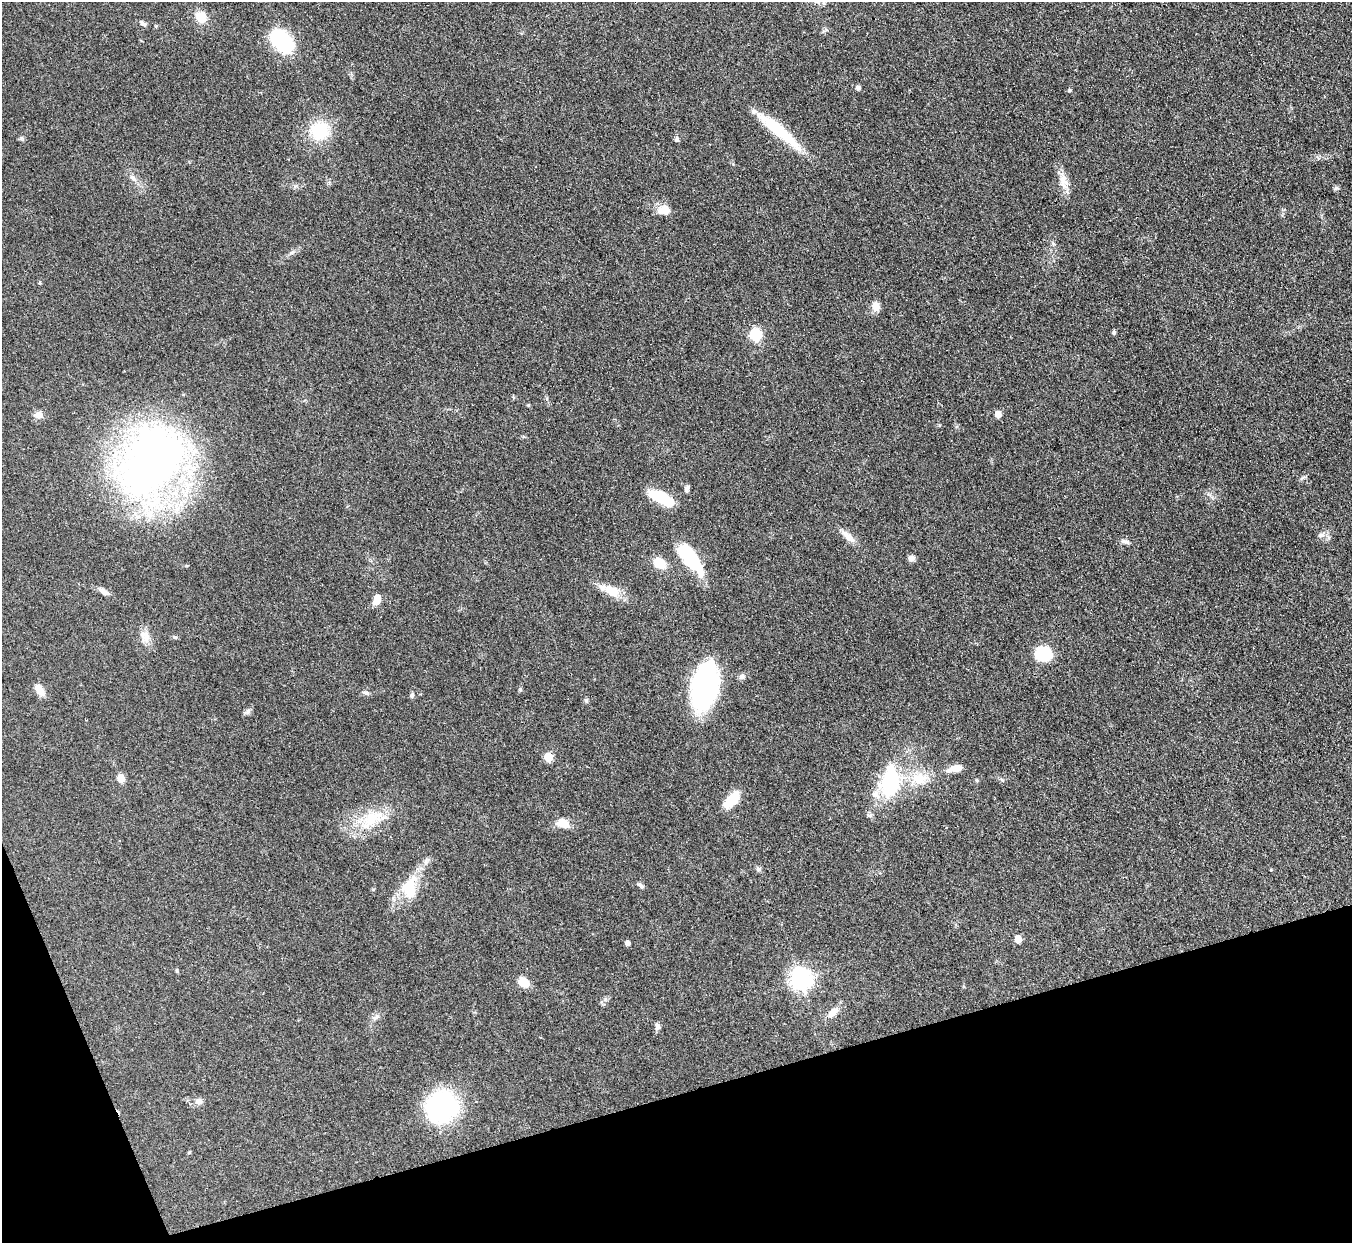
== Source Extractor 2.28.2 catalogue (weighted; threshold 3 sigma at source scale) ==
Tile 14 of 4 x 4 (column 2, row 4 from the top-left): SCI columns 1354-2703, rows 276-1516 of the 5406 x 5391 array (HDU 1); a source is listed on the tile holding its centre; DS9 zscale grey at full resolution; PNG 1354 x 1245 px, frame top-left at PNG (2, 2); no overlay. Shown black and unused: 14% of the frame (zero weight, under 3 of 4 exposures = <1% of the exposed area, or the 3 px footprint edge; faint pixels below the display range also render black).
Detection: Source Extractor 2.28.2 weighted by HDU 2 'WHT'; one run over the whole footprint, this tile lists its part. Background 0.0857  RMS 0.0062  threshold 0.0278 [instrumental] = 3 sigma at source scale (4.5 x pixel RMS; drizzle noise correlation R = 1.50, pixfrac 1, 0.05/0.05 arcsec/px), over >= 5 px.
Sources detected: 64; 1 inside a brighter listed object's ellipse — not listed separately; the other 63 listed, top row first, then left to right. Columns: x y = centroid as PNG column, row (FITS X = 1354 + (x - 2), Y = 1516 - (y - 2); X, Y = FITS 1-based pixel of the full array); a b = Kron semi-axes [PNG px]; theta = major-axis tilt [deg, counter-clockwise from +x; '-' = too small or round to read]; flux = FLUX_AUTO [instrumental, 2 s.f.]
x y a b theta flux
201 17 14 11 -46 9
143 23 9 5 -31 1.8
282 41 21 14 -47 50
858 88 5 5 - 2.2
1069 90 5 3 - 0.62
319 131 19 18 - 27
779 131 62 12 -40 30
676 140 7 6 - 1.3
133 178 13 6 -45 3
1063 181 26 9 -76 7.4
1336 188 8 5 24 1.1
664 210 16 11 9 7
875 306 12 9 -85 4.5
1114 333 5 4 - 1.3
755 335 6 6 - 55
998 414 5 5 - 7.7
38 415 11 9 -15 3.5
152 462 70 50 50 400
687 489 9 5 84 1.8
661 498 23 9 -28 31
1321 535 10 6 21 2.2
848 537 23 8 -43 5.6
1125 542 12 6 -11 2.2
690 558 32 12 -52 43
912 558 8 7 - 2.3
660 563 15 11 -33 10
612 591 22 12 -35 11
104 592 15 6 -33 3
377 599 10 7 70 6.3
145 636 17 11 -73 5.7
175 637 6 4 -39 0.9
1043 654 17 15 -12 21
742 676 8 6 58 1.7
704 686 39 21 80 130
39 690 14 7 -54 6.7
366 693 9 5 -18 1.4
412 695 7 5 73 1.3
586 700 6 5 - 0.99
248 711 9 7 56 1.8
548 757 5 5 - 18
955 768 15 7 12 7.5
121 778 5 5 - 14
919 778 25 17 -1 17
977 780 5 4 - 0.81
890 781 46 25 82 45
732 800 18 9 49 17
372 818 28 16 27 22
563 823 16 9 -17 7.4
426 862 8 6 71 2
758 869 7 6 - 1.5
641 886 10 4 -39 1.5
409 888 31 17 78 21
1018 939 5 5 - 10
627 943 4 4 - 2.7
177 971 6 4 -79 0.69
801 980 8 7 - 370
523 982 10 8 -33 9.9
833 1012 16 8 43 5.5
375 1017 13 5 29 2.1
657 1026 8 6 -84 2.2
198 1101 9 7 -23 2.8
441 1107 30 27 35 95
189 1153 5 3 - 0.56
Unlisted compact peaks at least as high as the median listed source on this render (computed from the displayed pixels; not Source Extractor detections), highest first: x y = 291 253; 520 689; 21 138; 373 889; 528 405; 1002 780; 1053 244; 605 999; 40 282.